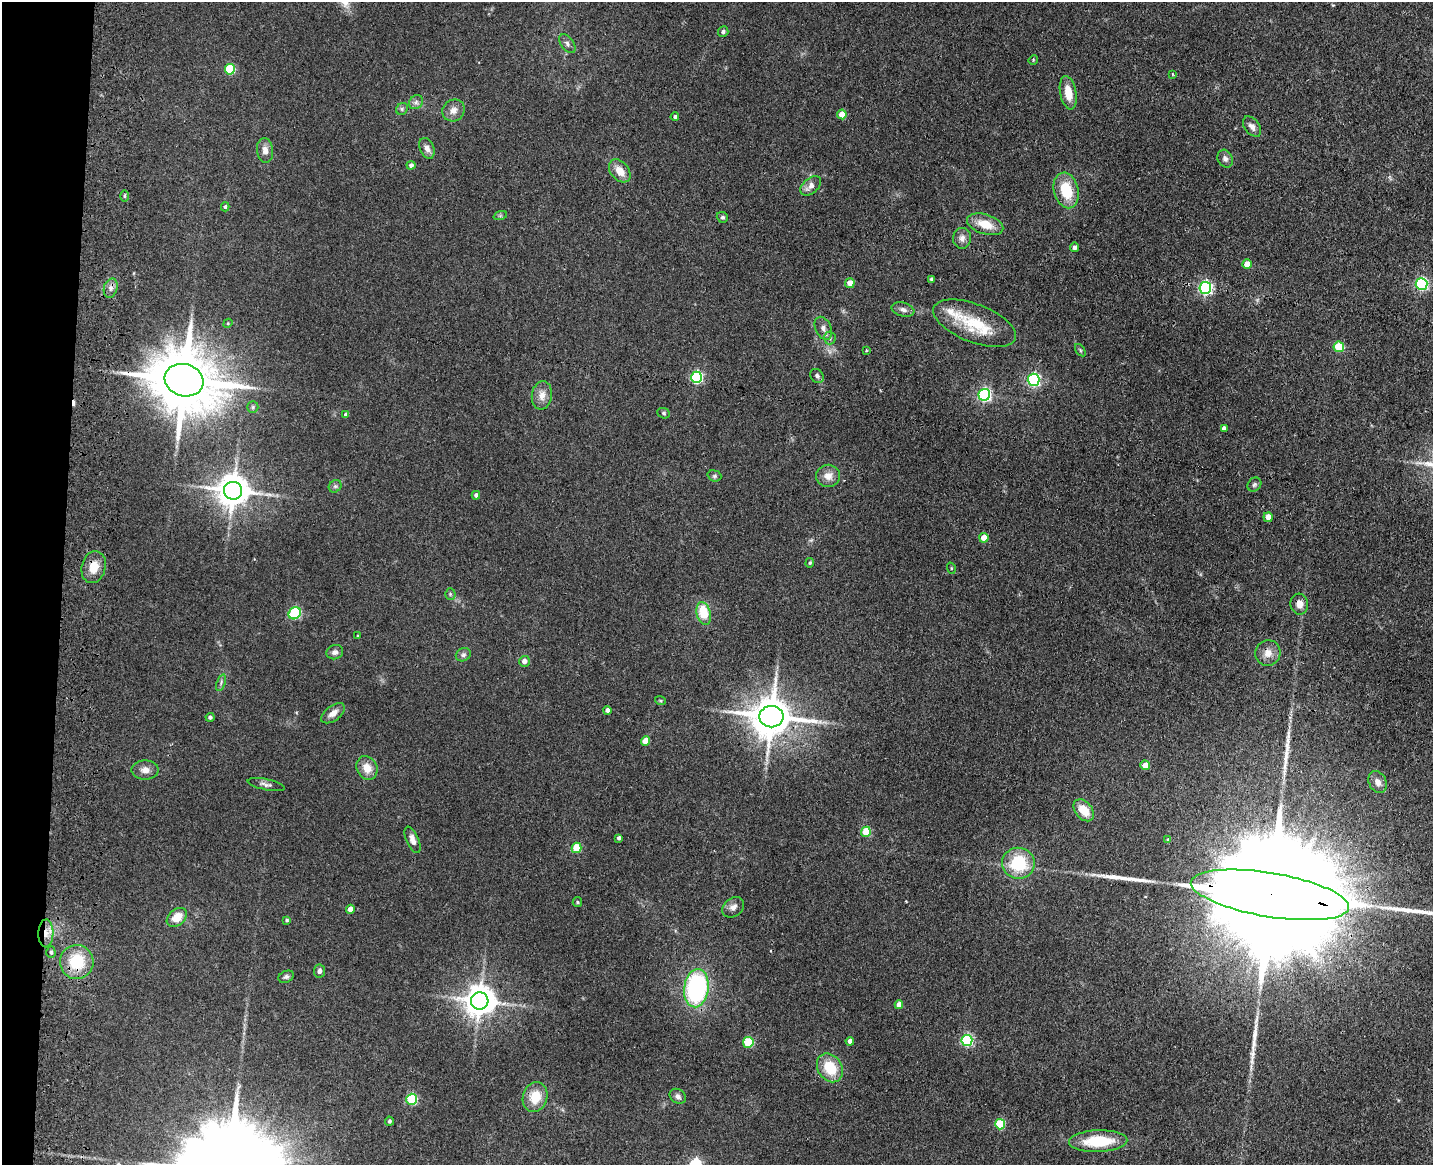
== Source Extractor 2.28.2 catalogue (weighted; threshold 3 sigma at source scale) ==
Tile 7 of 3 x 4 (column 1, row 3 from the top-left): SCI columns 333-1763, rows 1181-2343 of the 4844 x 4686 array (HDU 1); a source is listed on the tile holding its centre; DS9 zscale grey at full resolution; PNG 1435 x 1167 px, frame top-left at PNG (2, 2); each listed source drawn as its Kron ellipse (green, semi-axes under 4 px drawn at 4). Shown black and unused: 4% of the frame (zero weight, under 3 of 4 exposures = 6% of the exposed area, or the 3 px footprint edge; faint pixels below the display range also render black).
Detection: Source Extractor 2.28.2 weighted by HDU 2 'WHT'; one run over the whole footprint, this tile lists its part. Background 0.0939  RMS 0.0065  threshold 0.0295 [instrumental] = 3 sigma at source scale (4.5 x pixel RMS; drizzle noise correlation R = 1.50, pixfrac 1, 0.05/0.05 arcsec/px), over >= 5 px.
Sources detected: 119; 1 cosmic-ray / hot-pixel residue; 4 long thin detections or spike segments (spike, bleed or trail) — neither listed nor drawn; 1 inside a brighter listed object's ellipse — not listed separately; the other 113 listed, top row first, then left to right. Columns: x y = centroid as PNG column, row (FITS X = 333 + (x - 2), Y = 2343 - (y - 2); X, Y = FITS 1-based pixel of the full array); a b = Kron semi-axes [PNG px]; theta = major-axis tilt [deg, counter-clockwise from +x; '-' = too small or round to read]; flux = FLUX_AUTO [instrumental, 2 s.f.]
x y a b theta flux
723 32 5 5 - 1.4
567 44 10 6 -53 2.2
1033 60 5 4 - 0.6
230 69 5 5 - 36
1172 74 4 2 - 0.55
1068 93 17 8 -79 10
416 102 7 6 - 2
402 109 6 5 - 1.3
453 110 11 10 - 4.8
842 114 5 4 - 8.6
675 117 4 4 - 1.3
1252 127 11 7 -52 3.5
427 148 11 7 -67 3.4
265 150 12 8 -83 4.6
1225 159 9 7 -63 2.3
411 165 4 4 - 2
620 171 13 9 -49 7.9
811 186 12 7 41 4.3
1066 190 18 12 -75 20
124 196 5 3 - 0.83
225 207 4 3 - 1
500 216 7 4 18 1.1
722 217 6 5 - 1.2
985 224 19 9 -18 11
962 238 10 9 - 3.6
1074 247 5 4 - 2
1247 264 5 4 - 8.8
931 279 3 3 - 1.2
850 283 5 5 - 6.2
1422 284 6 6 - 110
111 288 10 6 74 2.9
1205 288 6 6 - 120
903 309 11 7 -17 2.7
228 323 5 4 - 0.61
975 323 44 19 -21 30
823 328 12 8 -66 3.7
830 338 6 6 - 1.6
1339 347 5 5 - 23
866 350 3 3 - 0.49
1080 350 7 4 -54 0.93
817 376 7 6 - 1.9
697 377 6 5 - 84
184 380 20 16 -15 5900
1033 380 6 6 - 120
542 395 14 10 83 5.6
984 395 6 6 - 130
253 407 6 5 - 1.3
664 413 6 5 - 1.1
346 415 4 4 - 2.4
1224 428 4 4 - 2.7
714 476 7 5 -19 1.3
828 476 12 11 - 5.8
1254 485 7 6 - 1.6
335 486 7 5 42 1.3
233 491 9 9 - 1300
476 495 4 4 - 2.1
1268 517 5 4 - 4.8
984 538 5 4 - 9
810 563 5 4 - 0.79
94 567 16 12 76 9.3
951 568 6 3 -72 0.6
450 594 5 5 - 0.97
1299 604 10 9 - 5
295 613 7 5 46 58
704 614 12 7 -75 18
358 636 3 3 - 0.52
335 652 8 7 - 2.5
1268 653 13 12 - 6.2
463 655 8 6 25 1.9
524 661 5 5 - 3.7
221 683 9 4 70 1.4
660 700 5 3 - 0.7
607 710 4 4 - 2.8
333 713 13 7 35 4.6
210 717 4 4 - 1.4
771 717 12 10 -1 2100
646 741 5 4 - 11
1145 765 5 4 - 6.5
367 768 12 10 -65 7.8
145 770 13 9 -1 4.6
1378 782 11 8 -65 3.8
266 785 19 5 -11 2.6
1084 810 12 8 -50 11
866 832 5 5 - 25
619 838 4 3 - 1.3
413 840 14 6 -67 3.7
1168 840 4 4 - 0.96
576 848 5 5 - 24
1018 863 16 15 - 29
1270 895 80 22 -9 57000
577 902 5 4 - 0.84
733 907 12 9 36 3.5
350 909 4 4 - 4.8
177 917 11 8 42 9.1
287 920 4 3 - 0.98
46 933 14 7 88 6.4
51 952 6 4 -87 1.4
77 962 17 16 - 25
319 971 7 5 82 2.5
286 977 8 5 26 1.4
696 988 19 12 82 92
480 1001 9 8 - 1100
899 1005 4 4 - 5.2
967 1040 5 5 - 74
850 1041 4 4 - 2.8
748 1042 5 5 - 34
830 1068 15 12 -56 19
678 1096 8 7 - 2.3
535 1097 15 12 73 14
412 1099 5 5 - 47
389 1121 4 4 - 1.3
1000 1124 5 5 - 32
1098 1141 29 11 2 28
Overlapping masked pixels (flux is a lower limit): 6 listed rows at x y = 184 380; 94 567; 771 717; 1270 895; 46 933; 77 962